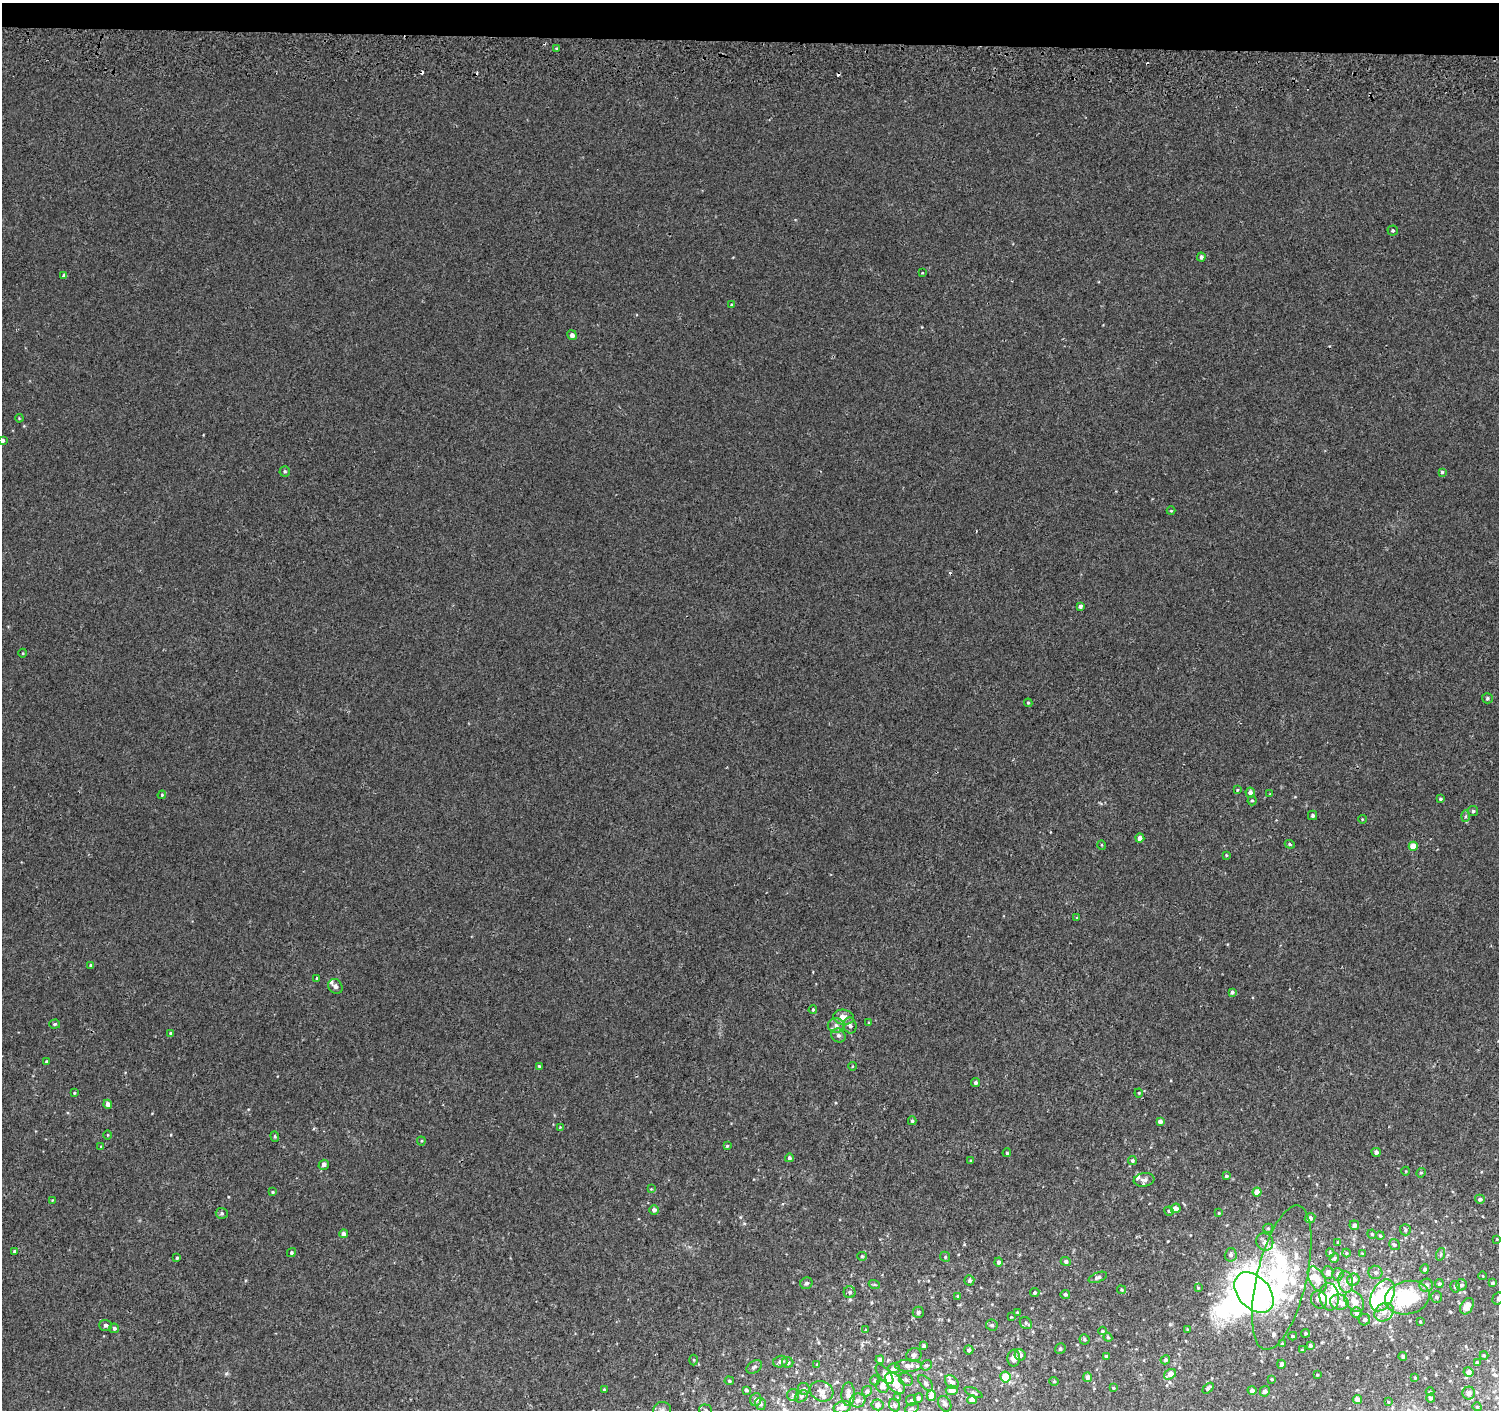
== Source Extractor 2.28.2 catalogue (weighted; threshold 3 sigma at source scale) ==
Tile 2 of 3 x 3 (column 2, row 1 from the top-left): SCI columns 1503-2999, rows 3093-4500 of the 4511 x 4830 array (HDU 1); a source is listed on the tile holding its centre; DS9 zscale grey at full resolution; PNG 1501 x 1412 px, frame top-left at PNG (2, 3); each listed source drawn as its Kron ellipse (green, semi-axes under 4 px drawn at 4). Shown black and unused: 3% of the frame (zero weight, under 2 of 3 exposures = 3% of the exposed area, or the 3 px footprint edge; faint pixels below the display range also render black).
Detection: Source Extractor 2.28.2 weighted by HDU 2 'WHT'; one run over the whole footprint, this tile lists its part. Background 0.00209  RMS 0.0036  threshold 0.0164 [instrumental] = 3 sigma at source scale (4.5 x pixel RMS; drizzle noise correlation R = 1.50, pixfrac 1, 0.0396/0.0396 arcsec/px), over >= 5 px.
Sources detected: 271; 9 inside a brighter object's white glare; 4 cosmic-ray / hot-pixel residue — neither listed nor drawn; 28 inside a brighter listed object's ellipse — not listed separately; the other 230 listed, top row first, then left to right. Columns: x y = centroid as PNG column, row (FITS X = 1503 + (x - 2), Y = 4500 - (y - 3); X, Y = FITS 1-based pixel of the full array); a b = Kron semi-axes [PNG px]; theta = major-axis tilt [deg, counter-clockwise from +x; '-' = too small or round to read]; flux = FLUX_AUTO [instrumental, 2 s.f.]
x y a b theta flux
557 48 3 3 - 2
1393 230 5 5 - 0.67
1201 257 4 4 - 0.99
922 273 4 3 - 0.25
64 275 4 3 - 2.1
731 305 3 3 - 0.38
572 335 5 4 - 1.4
19 418 4 3 - 0.3
3 440 3 3 - 0.79
285 471 5 5 - 0.59
1442 472 4 3 - 0.58
1171 511 4 4 - 0.36
1080 606 4 3 - 1.3
23 653 4 3 - 0.29
1487 698 5 5 - 0.6
1028 703 4 3 - 0.39
1237 790 4 3 - 0.34
1250 792 5 4 - 1.8
1270 794 3 3 - 0.26
162 795 4 4 - 0.4
1440 799 3 3 - 0.54
1252 800 5 4 - 0.53
1473 811 5 5 - 0.62
1313 815 5 4 - 0.74
1465 816 6 4 88 0.56
1362 819 4 3 - 0.24
1140 838 4 4 - 1.9
1290 844 5 4 - 0.46
1102 845 5 3 - 0.32
1413 846 4 4 - 4.2
1226 855 4 3 - 0.32
1077 918 4 3 - 0.34
90 965 4 4 - 0.43
317 978 4 3 - 0.53
335 986 8 6 -48 1
1232 992 4 4 - 0.79
813 1010 4 3 - 0.45
843 1017 10 7 -11 3.5
869 1023 4 3 - 0.34
55 1024 5 4 - 0.57
836 1025 8 7 - 1.9
850 1025 8 6 -76 1.5
171 1033 4 3 - 0.46
838 1035 7 6 - 1.3
46 1062 4 4 - 0.48
539 1066 4 4 - 0.41
852 1066 4 3 - 0.26
975 1083 4 4 - 0.73
74 1093 4 4 - 0.32
1139 1093 4 4 - 0.35
108 1104 4 4 - 1.9
912 1121 4 3 - 0.5
1160 1121 4 4 - 1.6
560 1127 4 4 - 0.26
108 1135 5 3 - 0.31
275 1136 5 4 - 0.42
421 1141 4 4 - 0.37
101 1146 4 3 - 0.25
727 1146 4 4 - 0.43
1376 1152 4 4 - 1.3
1007 1153 4 4 - 0.42
789 1158 4 4 - 0.87
1132 1160 4 4 - 0.66
971 1161 4 3 - 0.38
324 1165 5 4 - 1.3
1406 1171 4 3 - 0.26
1421 1173 5 4 - 0.43
1226 1176 4 3 - 0.63
1144 1180 10 6 7 1.4
651 1189 3 3 - 0.27
272 1192 4 4 - 0.37
1257 1192 4 4 - 4.1
1480 1199 5 4 - 1.3
52 1200 3 3 - 0.25
1176 1208 5 4 - 2.6
654 1210 5 4 - 1.4
1169 1211 5 4 - 0.43
222 1213 6 5 - 0.71
1219 1213 4 3 - 0.38
1310 1218 5 5 - 1.5
1354 1225 5 4 - 1.2
1268 1228 5 4 - 0.48
1405 1230 5 5 - 0.69
344 1234 4 4 - 1.9
1372 1234 5 4 - 0.37
1380 1236 4 3 - 0.41
1497 1239 3 2 - 0.26
1265 1242 9 8 - 2
1338 1242 4 3 - 0.35
1394 1244 6 5 - 0.74
15 1251 4 3 - 0.58
291 1253 5 4 - 0.67
1330 1253 4 3 - 0.47
1346 1253 4 4 - 0.35
1362 1253 4 2 - 0.26
1441 1254 6 4 72 0.55
1231 1255 7 6 - 1.2
862 1256 5 4 - 0.43
945 1257 5 4 - 0.49
177 1258 4 3 - 0.47
1334 1258 5 4 - 0.58
1066 1261 5 4 - 1
998 1262 4 4 - 1
1425 1269 5 4 - 0.77
1328 1272 6 5 - 1.6
1375 1272 7 6 - 0.98
1338 1274 6 5 - 1.3
1483 1276 4 3 - 0.25
1098 1277 9 5 22 0.99
1282 1278 74 25 77 37
1317 1279 14 7 -62 4.4
969 1280 5 5 - 0.94
1353 1280 6 6 - 2.2
1346 1282 11 7 -82 2.2
806 1283 6 5 - 0.96
1493 1283 3 3 - 0.49
874 1284 5 3 - 0.41
1439 1284 4 4 - 0.73
1426 1285 7 6 - 1.4
1461 1285 5 5 - 1.1
1455 1287 6 4 -76 0.62
1198 1288 4 4 - 0.33
1121 1290 4 3 - 0.38
850 1292 6 6 - 0.89
1035 1292 4 4 - 0.72
1254 1293 23 16 -47 130
1065 1294 4 4 - 0.73
1382 1295 17 10 63 21
958 1296 4 3 - 0.35
1329 1297 14 9 -83 6.9
1436 1297 6 5 - 0.79
1407 1298 22 16 13 24
1498 1298 6 5 - 0.62
1319 1300 9 8 - 1.5
1354 1301 12 8 -50 4
1339 1302 9 7 -10 2.3
1467 1306 9 6 60 2.4
918 1312 5 5 - 0.81
1017 1312 4 3 - 0.31
1356 1312 5 5 - 1.4
1384 1312 10 8 40 2.7
1011 1317 3 3 - 0.22
1364 1320 6 5 - 1.1
1420 1322 3 2 - 0.36
1026 1323 6 5 - 0.73
106 1325 6 5 - 1
992 1325 6 5 - 0.66
114 1328 5 5 - 0.96
1187 1329 4 2 - 0.24
865 1330 3 2 - 0.23
1102 1331 4 4 - 0.38
1306 1333 4 4 - 0.49
1293 1336 4 3 - 0.39
1108 1337 4 4 - 0.41
1085 1339 5 5 - 0.58
1282 1344 4 3 - 0.41
1310 1345 3 3 - 0.59
924 1346 4 3 - 0.71
1060 1349 5 5 - 0.72
969 1350 4 4 - 1.1
1302 1350 3 3 - 0.47
914 1355 8 6 29 0.97
1020 1355 5 5 - 1.4
1484 1355 4 3 - 0.34
1106 1356 3 3 - 0.41
1403 1357 4 4 - 0.68
1014 1358 8 6 86 2.3
694 1360 5 3 - 0.38
880 1360 4 4 - 1.2
1165 1360 5 4 - 0.88
780 1362 7 5 14 1
788 1362 6 5 - 1
1477 1362 3 3 - 0.47
817 1364 4 2 - 0.24
1281 1364 4 4 - 1.4
926 1365 6 4 39 0.58
909 1366 13 6 0 1.8
754 1367 8 5 35 0.91
894 1368 6 5 - 1.1
1468 1372 5 4 - 1.4
884 1374 12 5 -50 1.2
1170 1374 6 5 - 3.7
1317 1375 3 2 - 0.33
1005 1377 5 5 - 8.5
1087 1377 5 4 - 1.7
1415 1378 4 2 - 0.26
906 1379 7 6 - 0.85
1272 1379 4 3 - 0.35
875 1380 5 4 - 0.61
729 1381 5 4 - 0.48
1054 1381 4 4 - 0.37
952 1382 8 6 -48 2
895 1383 12 7 -49 4.6
926 1383 9 5 -47 0.92
882 1387 6 6 - 1.6
1113 1388 3 2 - 0.3
1208 1388 6 3 40 0.72
804 1389 6 5 - 0.91
604 1390 3 3 - 0.52
746 1390 3 3 - 0.72
952 1390 6 5 - 3.3
1252 1390 4 4 - 1.4
822 1391 12 10 -26 1.9
867 1391 5 5 - 0.82
1265 1391 5 5 - 1.2
1430 1391 4 3 - 0.32
973 1392 10 4 -26 0.64
1469 1393 6 6 - 1.4
848 1394 12 6 89 2
793 1395 6 6 - 0.73
801 1396 7 5 38 0.86
931 1396 5 4 - 3
898 1398 4 4 - 0.42
918 1398 5 4 - 0.85
1431 1398 4 4 - 0.88
756 1400 6 5 - 1.8
858 1400 8 7 - 1.4
911 1400 5 5 - 0.69
972 1400 4 4 - 2.8
1357 1400 4 4 - 1.8
1388 1402 3 3 - 0.29
760 1404 6 5 - 0.96
945 1404 8 6 -60 1.4
877 1405 6 5 - 1.6
894 1405 6 5 - 0.81
842 1407 9 6 17 2.7
1477 1407 4 3 - 0.28
912 1408 7 5 18 0.64
662 1410 9 8 - 1.2
705 1410 6 5 - 0.73
Isophote crosses this tile's border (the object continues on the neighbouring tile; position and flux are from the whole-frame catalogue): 4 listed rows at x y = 3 440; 1498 1298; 662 1410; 705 1410
Unlisted compact peaks at least as high as the median listed source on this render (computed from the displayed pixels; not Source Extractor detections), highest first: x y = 226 1373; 740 1217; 964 1244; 922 327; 228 1197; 1168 1241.